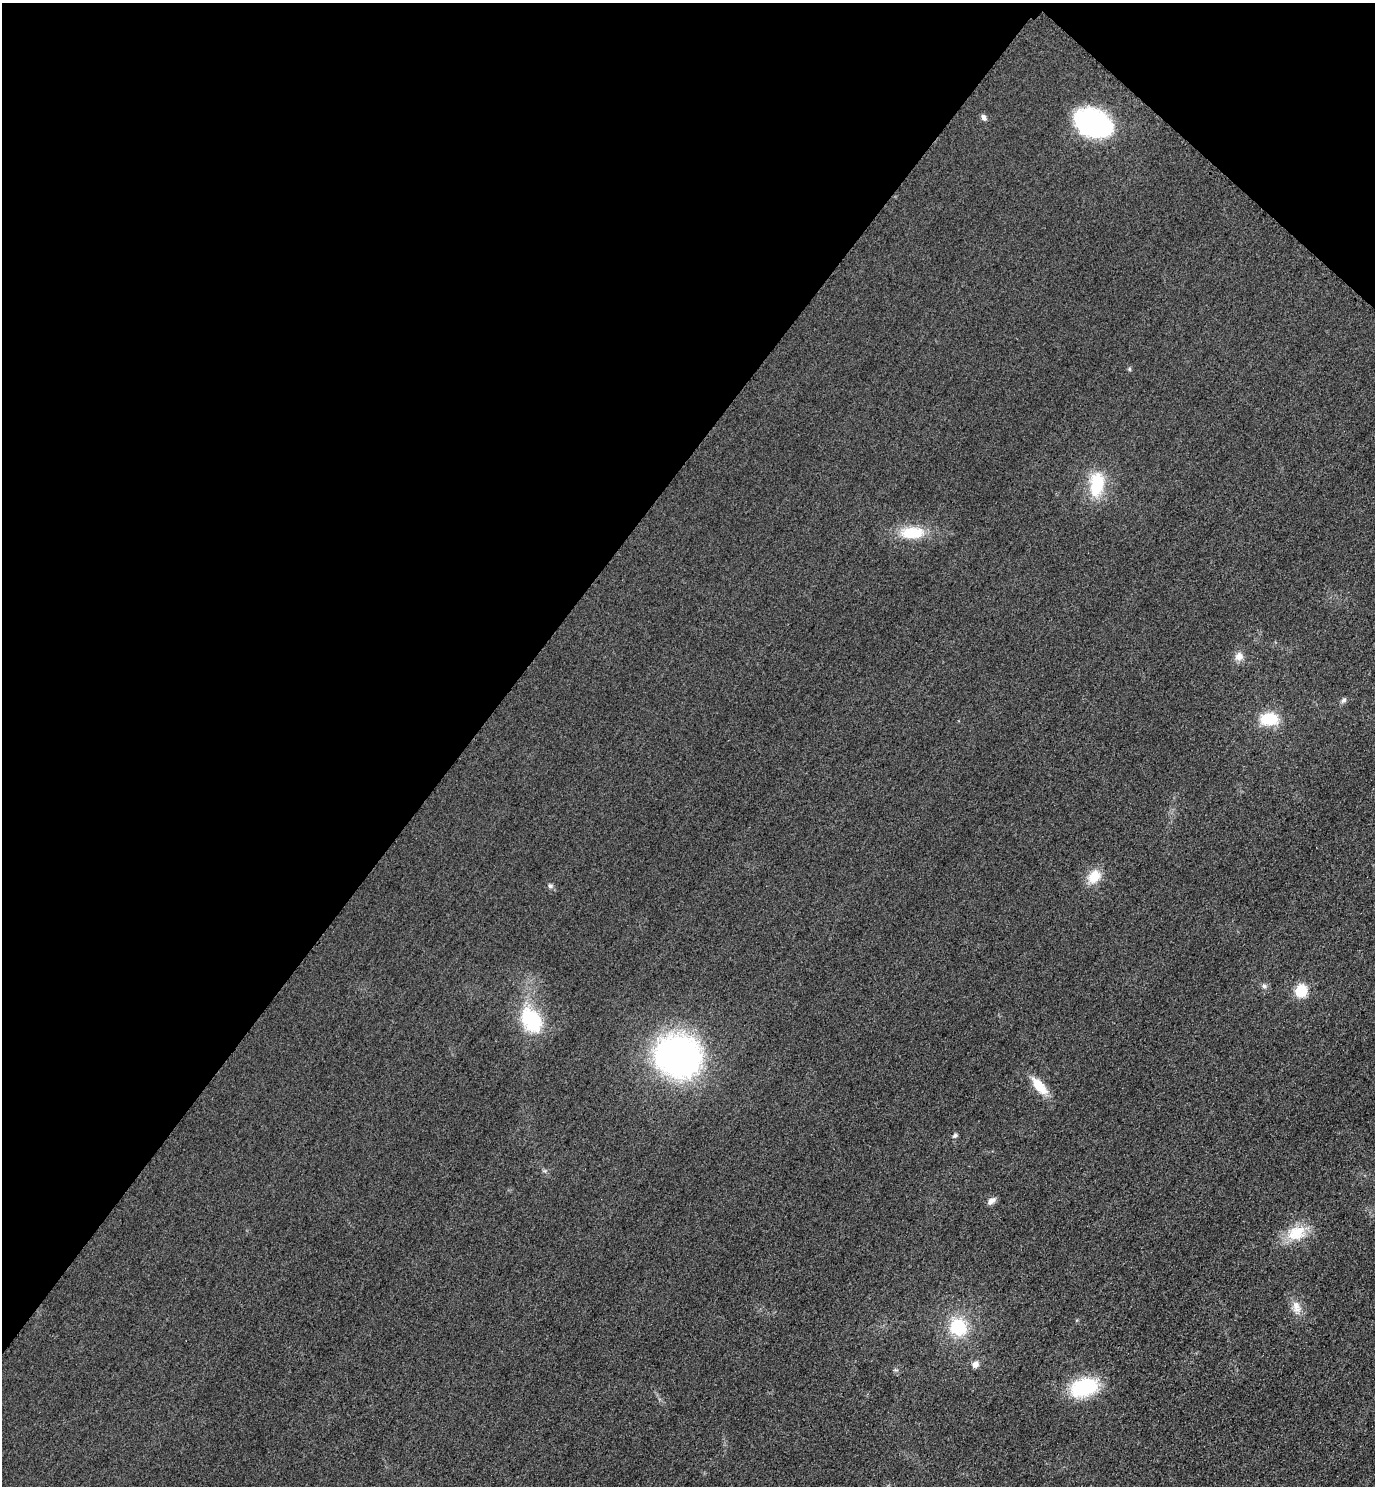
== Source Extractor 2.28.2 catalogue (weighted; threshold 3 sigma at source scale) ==
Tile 2 of 4 x 4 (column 2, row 1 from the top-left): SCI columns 1697-3069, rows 4482-5965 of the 5996 x 5993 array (HDU 1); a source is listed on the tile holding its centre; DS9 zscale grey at full resolution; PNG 1377 x 1488 px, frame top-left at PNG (2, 3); no overlay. Shown black and unused: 37% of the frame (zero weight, under 3 of 4 exposures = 3% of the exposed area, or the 3 px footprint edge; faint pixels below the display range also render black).
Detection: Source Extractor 2.28.2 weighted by HDU 2 'WHT'; one run over the whole footprint, this tile lists its part. Background 0.051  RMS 0.017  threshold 0.0752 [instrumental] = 3 sigma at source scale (4.5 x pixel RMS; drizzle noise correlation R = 1.50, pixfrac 1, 0.05/0.05 arcsec/px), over >= 5 px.
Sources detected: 23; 1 inside a brighter object's white glare — not listed; the other 22 listed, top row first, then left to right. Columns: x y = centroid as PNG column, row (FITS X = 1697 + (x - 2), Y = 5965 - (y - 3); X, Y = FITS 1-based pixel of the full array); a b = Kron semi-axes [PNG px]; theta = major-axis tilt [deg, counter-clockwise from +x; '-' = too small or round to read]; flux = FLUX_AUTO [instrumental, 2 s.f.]
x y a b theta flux
984 117 8 6 -63 5.4
1093 123 35 23 -20 270
1129 369 6 4 -89 2.1
1097 484 29 17 84 72
912 533 27 14 0 57
1239 656 11 10 - 12
1343 700 9 6 39 4.2
1269 719 19 13 0 54
1094 876 16 13 54 32
550 886 6 6 - 5.4
1264 986 7 6 - 4.6
1301 991 11 10 - 45
531 1019 33 22 -60 100
675 1056 44 35 -79 500
1039 1086 25 11 -49 35
955 1135 7 5 33 3.8
991 1201 10 6 39 8.5
1296 1233 27 19 24 47
1296 1307 19 10 -74 17
958 1327 22 19 -48 73
975 1364 8 8 - 8.5
1084 1387 28 18 17 120